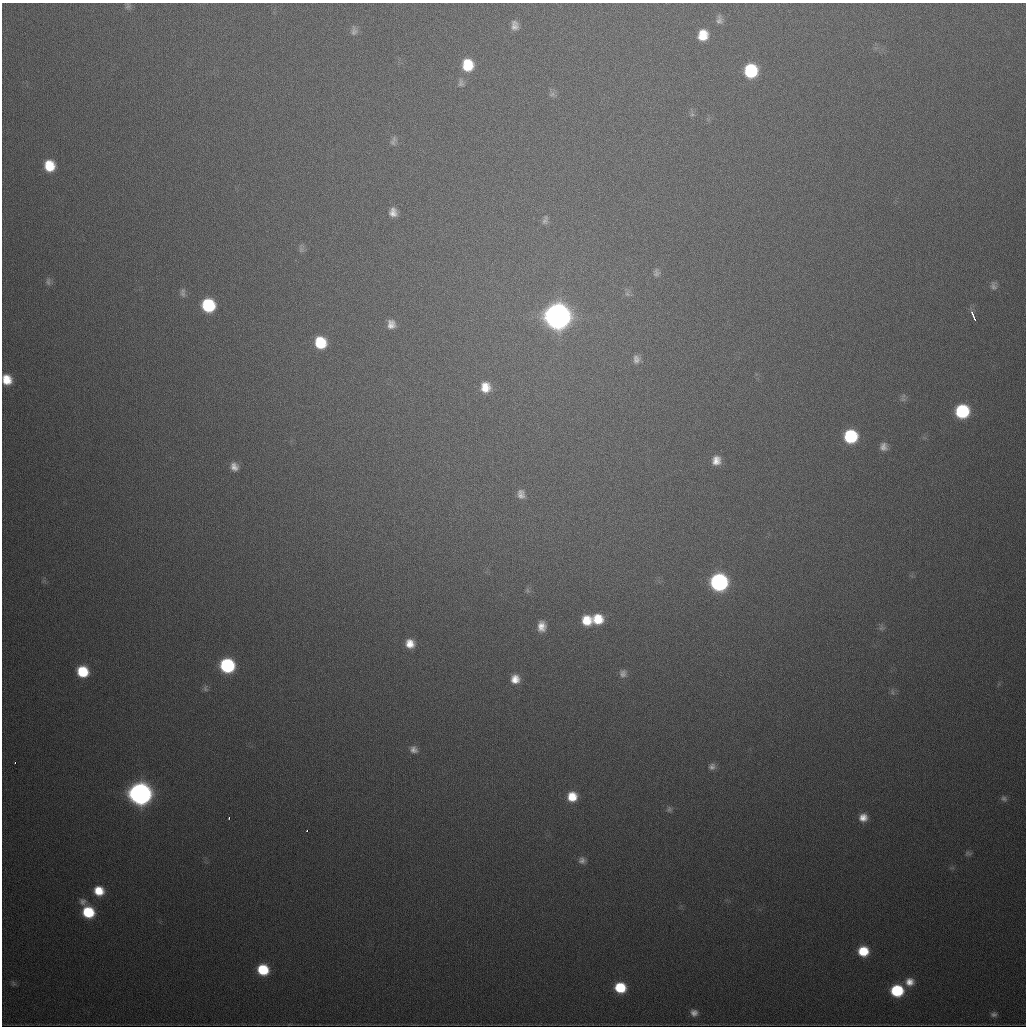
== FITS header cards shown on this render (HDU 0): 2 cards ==
NAXIS1  =                 1024
NAXIS2  =                 1024

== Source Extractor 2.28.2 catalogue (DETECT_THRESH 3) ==
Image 1024 x 1024 px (HDU 0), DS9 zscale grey, 1 PNG px = 1 image px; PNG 1028 x 1028 px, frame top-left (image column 1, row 1024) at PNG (2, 3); no overlay
Background 552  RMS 18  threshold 55.2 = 3 sigma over >= 5 px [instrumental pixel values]
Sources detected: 71; all 71 listed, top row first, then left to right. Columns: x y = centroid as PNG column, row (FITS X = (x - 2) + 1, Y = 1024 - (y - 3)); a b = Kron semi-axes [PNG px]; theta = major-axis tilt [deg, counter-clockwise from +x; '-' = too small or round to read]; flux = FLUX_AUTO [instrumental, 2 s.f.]
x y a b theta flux
128 6 9 6 75 3.3e+03
719 20 11 7 -86 5.2e+03
515 25 11 8 -81 7.8e+03
354 31 13 8 90 6.0e+03
703 35 10 9 - 2.5e+04
468 65 12 11 - 4.0e+04
751 71 11 10 - 8.6e+04
461 83 12 8 -83 4.9e+03
552 94 9 6 31 3.7e+03
692 114 6 6 - 2.9e+03
393 141 13 6 71 4.7e+03
49 166 10 9 - 3.3e+04
393 212 11 9 -83 9.7e+03
545 220 12 7 73 4.6e+03
301 250 9 7 -90 3.9e+03
656 273 10 7 -89 4.4e+03
48 282 11 6 -90 4.1e+03
994 286 11 7 -77 4.9e+03
183 294 10 6 -58 4.3e+03
627 294 7 6 - 3.3e+03
208 305 10 10 - 8.4e+04
557 316 12 12 - 1.8e+06
973 316 10 3 -66 6.8e+03
391 324 11 9 -76 9.6e+03
320 343 11 10 - 4.6e+04
636 359 12 9 -83 7.4e+03
7 379 10 9 - 2.2e+04
485 387 12 11 - 2.0e+04
903 399 9 6 -79 3.7e+03
962 411 10 10 - 1.1e+05
851 436 10 10 - 9.1e+04
883 447 9 8 - 6.8e+03
716 460 11 10 - 1.3e+04
234 467 10 9 - 9.1e+03
521 494 11 9 -78 7.9e+03
719 582 11 11 - 3.2e+05
527 590 7 4 -71 2.4e+03
598 619 12 11 - 3.0e+04
587 620 11 10 - 2.5e+04
542 626 11 9 89 1.3e+04
881 628 8 7 - 3.7e+03
410 644 10 9 - 1.5e+04
227 665 10 10 - 1.4e+05
83 671 10 9 - 4.5e+04
623 673 10 9 - 6.2e+03
515 679 10 9 - 1.4e+04
205 688 10 7 -80 3.9e+03
892 692 8 4 -82 2.5e+03
414 749 11 9 -26 7.0e+03
15 763 2 2 - 2.4e+03
712 767 9 8 - 5.1e+03
140 794 11 11 - 1.0e+06
572 797 10 10 - 2.4e+04
1004 799 9 7 -39 3.8e+03
669 809 8 7 - 3.5e+03
863 817 9 9 - 1.1e+04
229 818 3 2 - 1.7e+03
307 831 3 2 - 1.9e+03
968 853 9 6 2 3.0e+03
582 860 9 8 - 5.3e+03
99 891 10 9 - 2.5e+04
83 901 10 9 - 5.7e+03
88 912 10 9 - 5.5e+04
863 951 9 8 - 3.5e+04
263 970 9 8 - 5.0e+04
910 982 11 10 - 1.3e+04
13 983 9 4 -42 2.3e+03
620 987 9 8 - 4.5e+04
897 991 9 9 - 8.0e+04
694 1013 8 7 - 6.4e+03
994 1014 8 6 9 3.6e+03
At the frame edge (FLAGS 8, measured only in part): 1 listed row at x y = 7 379